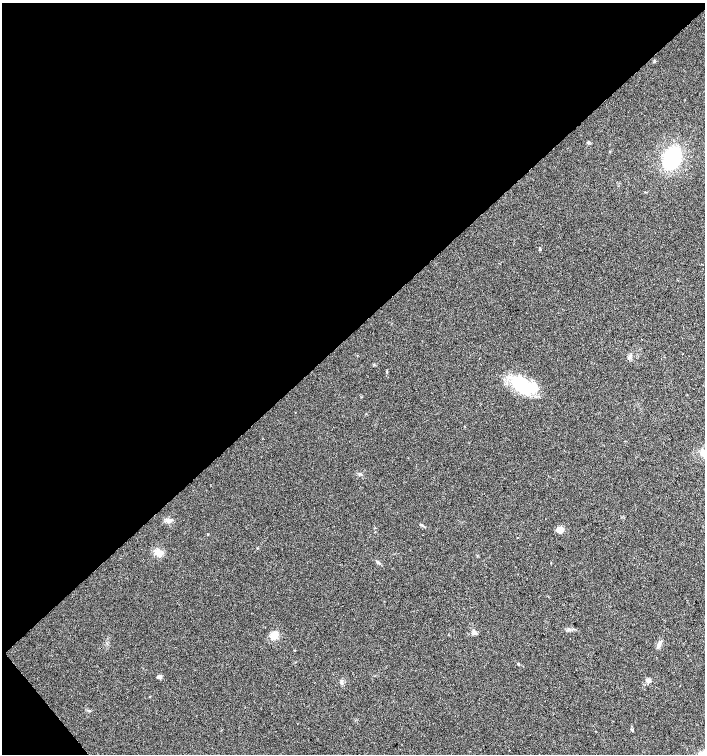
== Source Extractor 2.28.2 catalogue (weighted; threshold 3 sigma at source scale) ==
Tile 5 of 4 x 4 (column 1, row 2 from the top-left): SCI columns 147-1552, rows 3011-4513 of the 5979 x 6015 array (HDU 1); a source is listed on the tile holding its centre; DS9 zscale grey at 2 x 2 block average (1 PNG px = mean of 2 x 2 image px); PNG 707 x 756 px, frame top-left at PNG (2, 3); no overlay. Shown black and unused: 45% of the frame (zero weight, under 2 of 3 exposures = <1% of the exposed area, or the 3 px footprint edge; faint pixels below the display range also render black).
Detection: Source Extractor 2.28.2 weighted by HDU 2 'WHT'; one run over the whole footprint, this tile lists its part. Background 0.0447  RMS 0.0057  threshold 0.0256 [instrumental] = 3 sigma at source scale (4.5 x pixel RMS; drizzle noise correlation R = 1.50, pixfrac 1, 0.0396/0.0396 arcsec/px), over >= 5 px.
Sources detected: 21; all 21 listed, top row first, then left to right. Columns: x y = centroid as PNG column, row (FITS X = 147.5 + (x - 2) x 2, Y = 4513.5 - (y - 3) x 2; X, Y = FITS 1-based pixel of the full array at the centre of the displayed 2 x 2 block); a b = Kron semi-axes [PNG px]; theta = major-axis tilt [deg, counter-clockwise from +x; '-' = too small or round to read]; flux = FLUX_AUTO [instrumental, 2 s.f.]
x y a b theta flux
654 61 3 2 - 0.94
672 158 17 11 63 120
540 249 4 2 - 1.4
642 339 2 2 - 1.4
357 356 2 2 - 0.51
629 358 4 3 - 1.9
522 384 27 16 -28 63
168 520 7 5 -21 5.5
422 525 6 3 -31 1.8
560 530 8 7 - 6.9
517 538 2 2 - 0.83
158 553 9 6 -24 11
378 562 5 4 - 2.1
568 630 4 3 - 1.6
474 632 8 3 -75 3.1
274 635 10 7 38 13
659 645 10 3 57 4.1
518 664 4 3 - 1.1
159 677 5 3 - 3.7
648 680 5 5 - 3.9
342 682 6 2 -69 2
Diffuse or blended objects may show on this block-average render without a row.